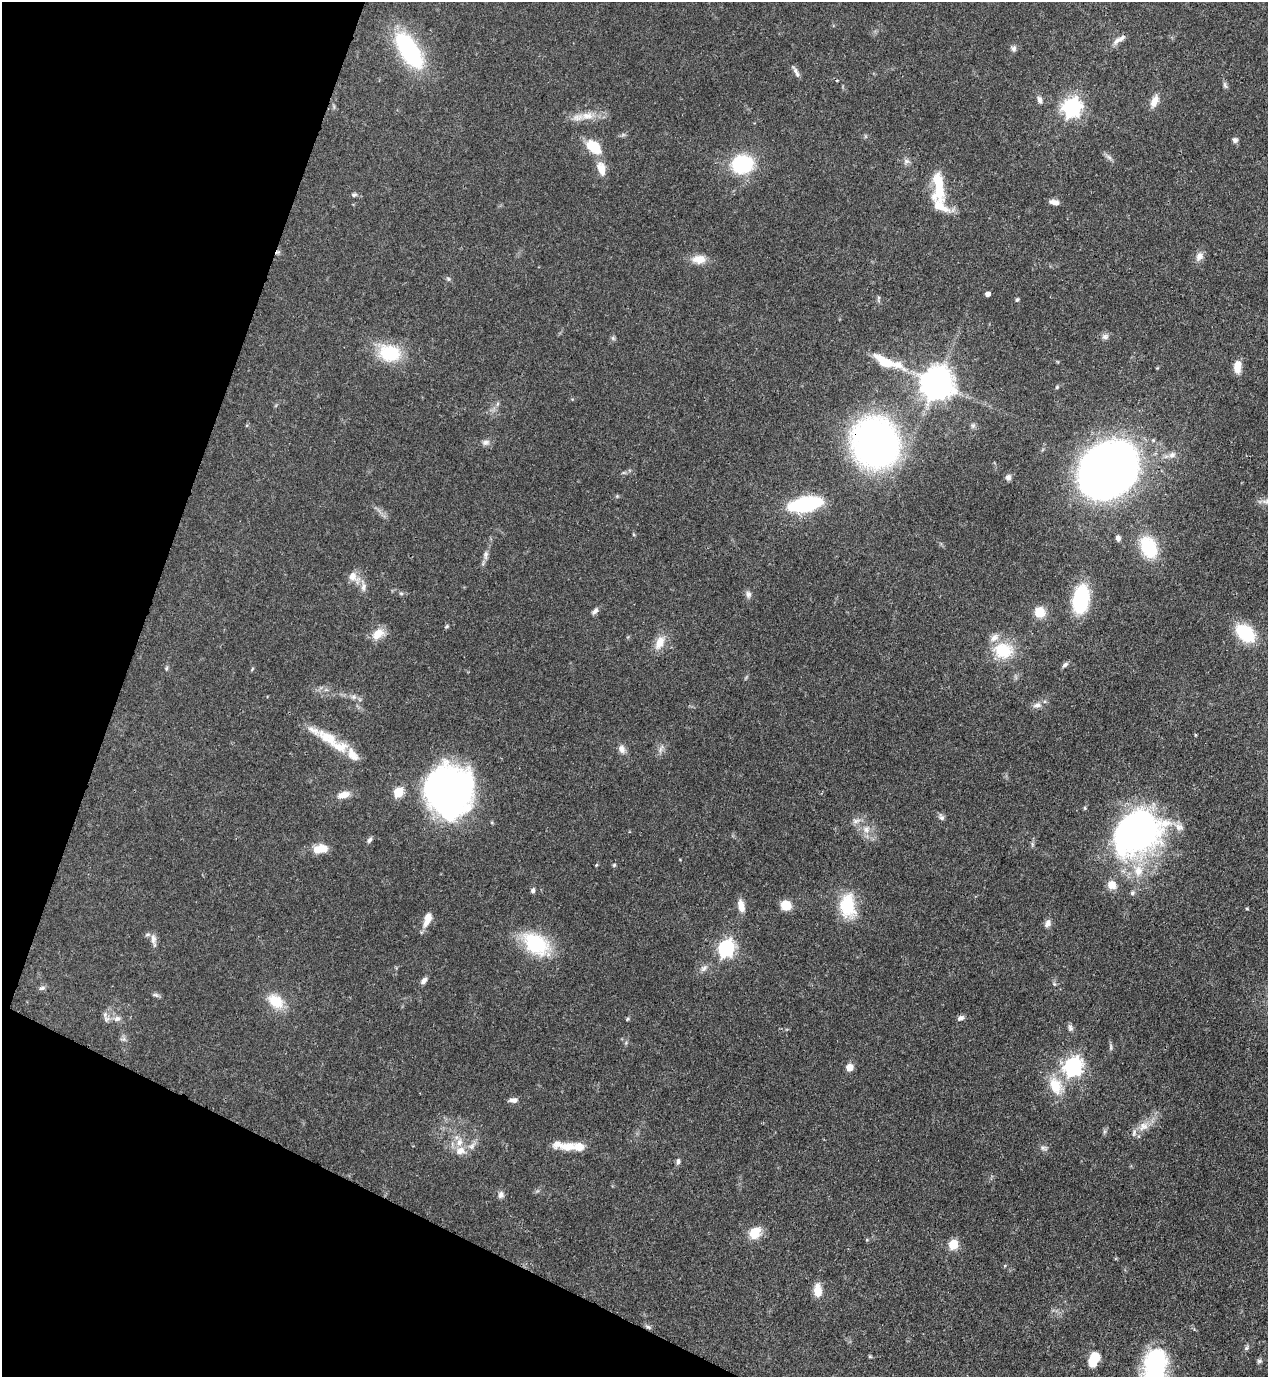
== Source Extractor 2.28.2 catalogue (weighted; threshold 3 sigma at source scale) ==
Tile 9 of 4 x 4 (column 1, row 3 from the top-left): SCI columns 354-1619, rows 1416-2790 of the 5638 x 5579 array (HDU 1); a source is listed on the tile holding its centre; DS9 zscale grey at full resolution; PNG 1270 x 1379 px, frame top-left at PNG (2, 2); no overlay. Shown black and unused: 19% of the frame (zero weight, under 3 of 4 exposures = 7% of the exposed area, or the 3 px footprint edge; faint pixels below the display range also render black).
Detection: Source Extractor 2.28.2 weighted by HDU 2 'WHT'; one run over the whole footprint, this tile lists its part. Background 0.0508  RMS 0.0034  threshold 0.0152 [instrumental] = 3 sigma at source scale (4.5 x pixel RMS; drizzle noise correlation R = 1.50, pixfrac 1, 0.05/0.05 arcsec/px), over >= 5 px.
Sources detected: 138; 1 too faint to see at this stretch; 4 inside a brighter object's white glare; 1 cosmic-ray / hot-pixel residue — not listed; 13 inside a brighter listed object's ellipse — not listed separately; the other 119 listed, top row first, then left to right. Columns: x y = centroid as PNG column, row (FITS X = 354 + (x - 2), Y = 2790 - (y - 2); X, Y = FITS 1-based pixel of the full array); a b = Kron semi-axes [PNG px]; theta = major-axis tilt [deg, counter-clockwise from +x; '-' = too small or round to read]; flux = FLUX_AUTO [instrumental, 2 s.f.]
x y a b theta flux
1117 41 14 6 46 1.7
1013 48 8 7 - 1
409 50 32 14 -58 49
795 71 12 6 -58 1.4
1225 85 11 5 -72 0.8
1040 100 11 6 -75 1.2
1154 101 17 8 66 3.2
1072 107 8 7 - 140
587 116 21 11 6 5.1
1235 140 7 7 - 0.95
594 147 21 12 -42 8.5
1109 157 8 4 -37 0.97
907 161 9 6 -26 1.1
742 164 19 16 11 26
601 169 18 10 -75 4.3
354 194 7 5 11 0.7
1054 202 11 6 -11 1.9
940 206 36 18 -57 8.7
1199 256 13 9 62 2.1
699 259 17 11 -1 4.1
448 279 6 5 - 0.56
988 294 4 4 - 1.7
878 298 8 3 77 0.54
1017 300 4 4 - 0.63
1105 337 10 7 22 1.3
613 338 7 4 -45 0.58
389 353 25 19 -9 16
884 361 41 12 -25 10
1237 367 14 7 85 4.1
936 384 10 9 - 680
1057 387 5 4 - 0.41
497 404 7 4 71 0.63
973 426 8 6 69 0.76
485 442 11 7 3 1.4
875 443 37 34 -73 160
1172 455 10 8 30 1.6
1108 470 39 32 38 350
1008 477 8 7 - 1.1
617 496 5 5 - 0.4
1266 501 14 6 7 2
805 504 22 10 10 46
1118 538 7 5 -71 1.2
1148 547 26 18 -64 15
486 555 13 7 84 1.5
354 577 19 12 -43 3.6
401 593 6 4 -1 0.54
748 594 11 7 -88 1.2
1081 599 24 13 83 30
595 611 10 5 48 1.2
1040 612 11 10 - 6
447 626 6 5 - 0.51
1245 633 24 16 -41 15
378 634 18 11 39 4.4
660 642 21 11 66 4.3
1003 650 26 20 -12 12
1065 665 9 5 38 0.9
166 668 6 5 - 0.49
252 669 6 3 54 0.35
353 697 8 6 -20 1.1
1037 705 12 7 7 1.8
328 738 36 16 -35 11
622 749 11 8 -64 1.9
661 749 13 4 68 1.2
450 791 43 40 -76 150
398 792 6 5 - 18
344 795 15 8 16 3.4
1085 808 6 4 72 0.46
941 817 10 6 -61 1
856 821 12 6 11 1.5
1179 827 14 9 -23 2.2
866 829 12 9 50 2.6
1132 832 47 41 44 120
369 840 8 5 57 0.88
1032 844 7 4 -72 0.58
321 849 17 9 8 5.3
596 865 5 4 - 0.31
614 865 5 5 - 0.42
1111 885 8 7 - 4.5
533 890 7 5 66 0.82
1132 893 7 6 - 0.76
786 905 9 8 - 6.6
741 906 14 7 -77 3.5
848 906 32 20 -87 13
1247 909 4 3 - 0.32
427 919 18 8 71 4
1048 923 10 7 69 1.5
153 939 15 7 -87 1.9
536 944 27 17 -34 25
726 948 8 6 62 95
704 968 11 7 45 1.5
424 981 9 6 49 1.3
42 988 9 5 15 0.81
155 995 11 5 -10 0.8
276 1001 20 14 -38 8.3
960 1018 10 6 32 1.2
107 1019 9 9 - 1.7
117 1019 10 7 21 1.6
627 1019 5 4 - 0.42
1070 1028 10 6 -83 1
1111 1047 8 4 90 0.62
1073 1066 8 7 - 130
849 1067 5 5 - 5.4
1056 1086 24 16 -65 9.2
513 1100 11 6 3 1.5
1144 1126 15 12 21 3.7
568 1146 26 12 5 5
1043 1148 9 6 -2 1
460 1151 14 11 3 3.5
678 1162 9 6 75 0.97
501 1195 9 7 84 1.4
754 1233 11 9 53 8.4
953 1244 6 5 - 16
818 1290 17 10 -85 4
648 1327 7 5 -30 0.7
1246 1348 8 5 60 0.67
870 1357 6 4 0 0.36
1094 1359 15 9 66 8.5
1259 1361 7 5 15 0.68
1155 1362 34 22 -77 34
Overlapping masked pixels (flux is a lower limit): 1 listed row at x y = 875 443
Isophote crosses this tile's border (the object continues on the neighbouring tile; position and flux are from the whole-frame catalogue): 2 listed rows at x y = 1266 501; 1155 1362